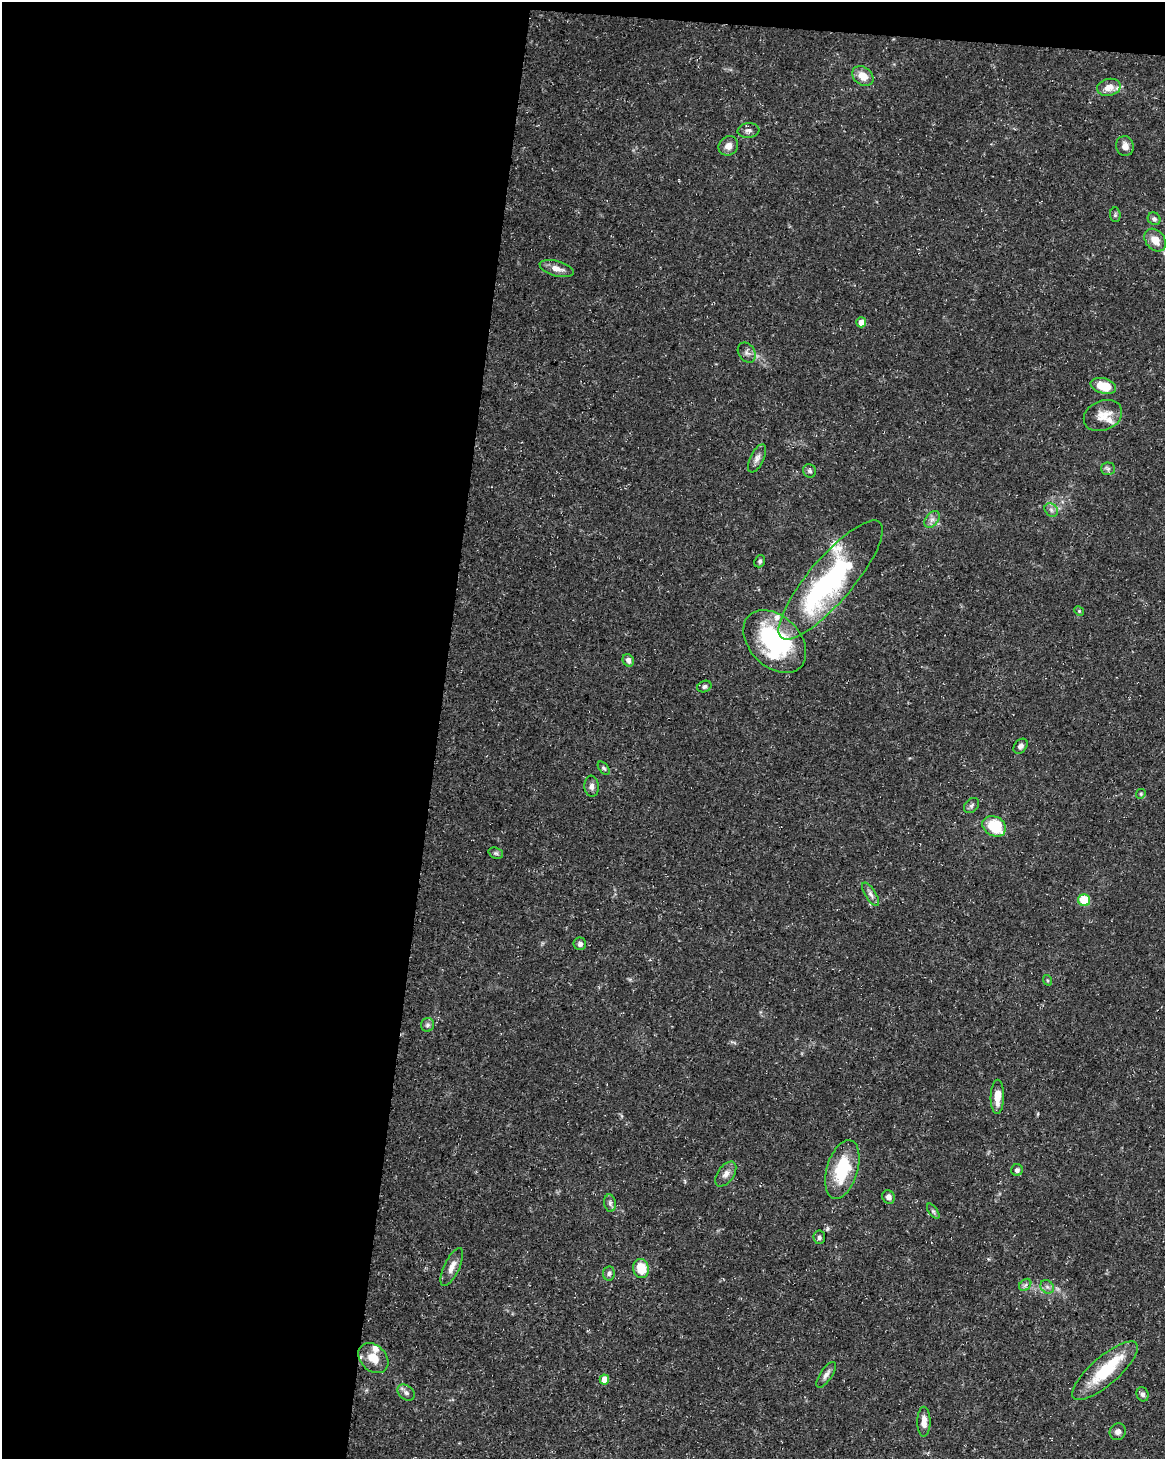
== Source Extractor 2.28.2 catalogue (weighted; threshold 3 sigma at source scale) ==
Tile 1 of 4 x 3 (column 1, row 1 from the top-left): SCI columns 10-1172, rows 3199-4655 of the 4661 x 4881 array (HDU 1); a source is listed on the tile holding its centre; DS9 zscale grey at full resolution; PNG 1167 x 1461 px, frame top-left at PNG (2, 2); each listed source drawn as its Kron ellipse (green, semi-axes under 4 px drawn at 4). Shown black and unused: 39% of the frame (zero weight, under 3 of 5 exposures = <1% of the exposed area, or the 3 px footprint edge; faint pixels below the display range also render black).
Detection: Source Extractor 2.28.2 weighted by HDU 2 'WHT'; one run over the whole footprint, this tile lists its part. Background 0.0267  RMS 0.0022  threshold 0.00997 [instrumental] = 3 sigma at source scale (4.5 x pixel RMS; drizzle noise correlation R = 1.50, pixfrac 1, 0.0396/0.0396 arcsec/px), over >= 5 px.
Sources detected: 65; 2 inside a brighter object's white glare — neither listed nor drawn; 6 inside a brighter listed object's ellipse — not listed separately; the other 57 listed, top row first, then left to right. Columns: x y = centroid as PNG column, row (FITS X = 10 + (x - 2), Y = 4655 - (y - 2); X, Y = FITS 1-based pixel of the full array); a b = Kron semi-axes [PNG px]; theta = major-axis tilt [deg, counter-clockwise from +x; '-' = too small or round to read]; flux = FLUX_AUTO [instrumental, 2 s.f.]
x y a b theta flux
863 76 11 9 -38 2.9
1109 87 12 8 12 2
748 131 11 7 6 0.84
728 146 10 9 - 1.6
1125 146 10 8 -81 1.5
1115 215 7 5 -84 0.41
1154 219 7 6 - 0.64
1155 240 12 9 -50 2.7
557 268 17 7 -16 1.9
861 322 5 5 - 2
747 353 11 8 -56 0.9
1103 386 13 7 -15 5.3
1103 416 20 15 23 3.2
757 458 15 7 64 1.1
1108 469 7 6 - 0.56
810 471 7 6 - 0.55
1051 510 7 6 - 0.69
932 519 9 6 53 0.94
760 561 6 5 - 0.46
831 580 76 22 50 45
1079 611 5 4 - 0.29
775 641 36 25 -45 28
628 660 6 5 - 0.9
704 686 7 5 23 0.59
1021 746 8 6 52 0.71
604 768 7 4 -52 0.42
592 786 10 7 -85 0.95
1141 794 5 4 - 0.31
971 805 9 6 45 0.58
994 826 12 9 -28 9.4
496 853 7 5 -21 0.46
871 894 13 5 -58 0.87
1084 900 6 6 - 6.9
580 944 6 6 - 0.75
1047 980 5 3 - 0.24
427 1025 7 6 - 0.63
997 1097 17 7 88 2.8
842 1169 30 15 73 11
1017 1170 6 5 - 0.66
726 1174 14 8 54 1.4
888 1197 7 6 - 0.99
610 1203 9 5 -81 0.68
933 1211 9 4 -55 0.43
819 1237 7 5 -84 0.58
452 1267 20 7 65 2
641 1268 9 7 -75 5.2
609 1273 7 6 - 0.62
1025 1285 7 5 45 0.56
1047 1287 7 6 - 0.68
373 1358 17 12 -44 3.4
1105 1371 41 14 41 11
826 1375 15 6 55 1
604 1380 5 5 - 2.9
406 1393 9 6 -39 0.8
1143 1394 7 6 - 0.68
924 1422 15 6 90 2
1118 1432 8 8 - 0.92